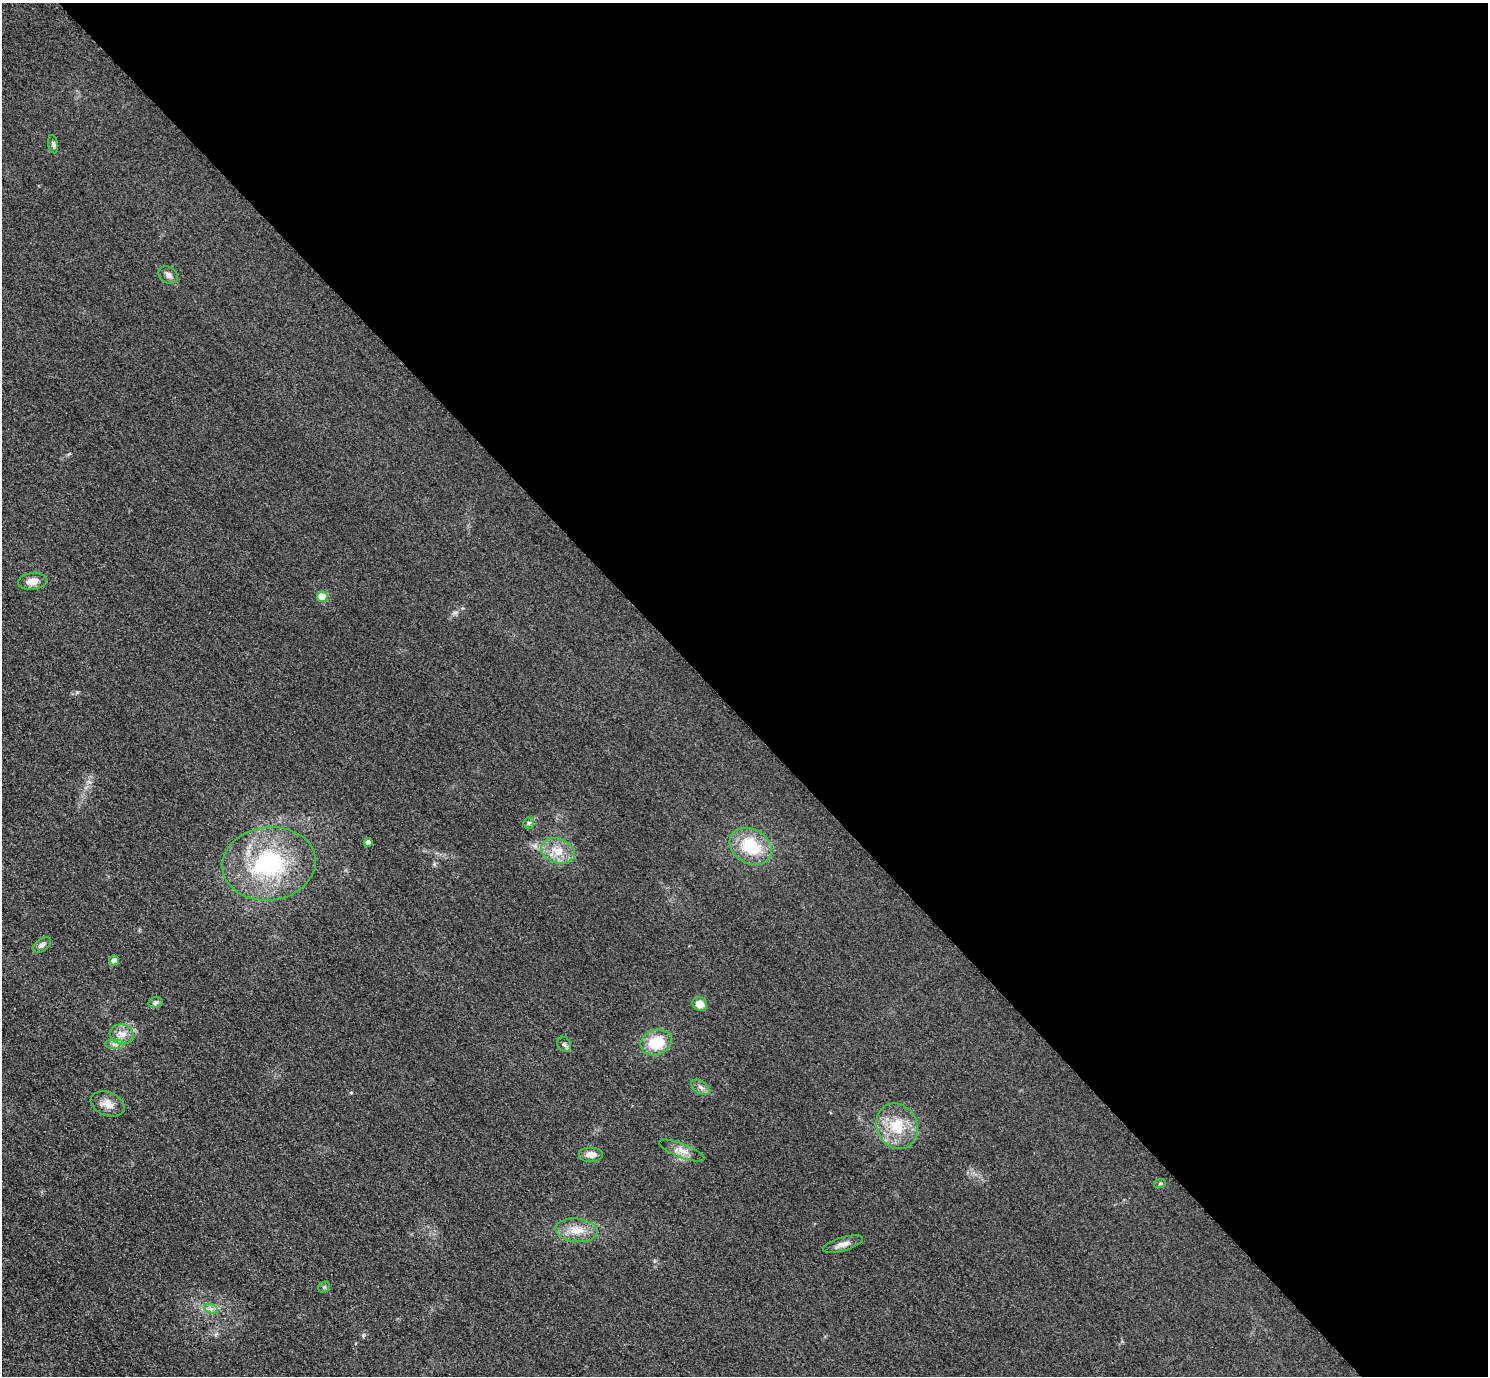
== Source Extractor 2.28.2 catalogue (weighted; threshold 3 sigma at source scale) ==
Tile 8 of 4 x 4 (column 4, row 2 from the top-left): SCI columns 4490-5975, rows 2930-4303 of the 6005 x 6003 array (HDU 1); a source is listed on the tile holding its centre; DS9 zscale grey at full resolution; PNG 1490 x 1378 px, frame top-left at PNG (2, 3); each listed source drawn as its Kron ellipse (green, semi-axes under 4 px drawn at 4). Shown black and unused: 52% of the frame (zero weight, under 3 of 4 exposures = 3% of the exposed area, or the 3 px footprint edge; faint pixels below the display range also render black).
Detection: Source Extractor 2.28.2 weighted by HDU 2 'WHT'; one run over the whole footprint, this tile lists its part. Background 0.052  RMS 0.016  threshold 0.0723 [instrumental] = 3 sigma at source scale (4.5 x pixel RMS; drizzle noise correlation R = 1.50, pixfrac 1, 0.05/0.05 arcsec/px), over >= 5 px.
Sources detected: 27; all 27 listed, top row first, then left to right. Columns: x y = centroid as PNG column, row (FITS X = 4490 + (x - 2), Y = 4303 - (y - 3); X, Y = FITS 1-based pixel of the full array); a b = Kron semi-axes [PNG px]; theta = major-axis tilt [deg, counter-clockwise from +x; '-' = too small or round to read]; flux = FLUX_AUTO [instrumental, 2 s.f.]
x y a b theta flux
53 144 9 5 -79 4
168 275 10 8 -33 6.7
32 581 14 8 7 14
322 597 5 5 - 50
529 823 6 5 - 2.8
368 842 4 4 - 10
751 846 22 17 -31 68
558 851 17 12 -20 26
269 864 47 36 7 190
42 945 10 6 36 5.7
114 960 5 4 - 9.8
155 1002 7 5 14 4.7
700 1004 7 7 - 17
122 1034 12 9 -12 13
656 1042 16 12 20 50
114 1044 10 5 0 6.3
564 1044 8 6 -59 4.1
701 1087 10 6 -32 6.1
108 1104 17 11 -21 16
897 1126 23 20 -66 49
682 1150 24 7 -21 13
591 1155 12 7 0 12
1160 1183 6 4 18 2
577 1230 21 11 -6 25
843 1244 20 6 16 11
324 1287 6 5 - 2.4
211 1309 7 4 -19 4.5